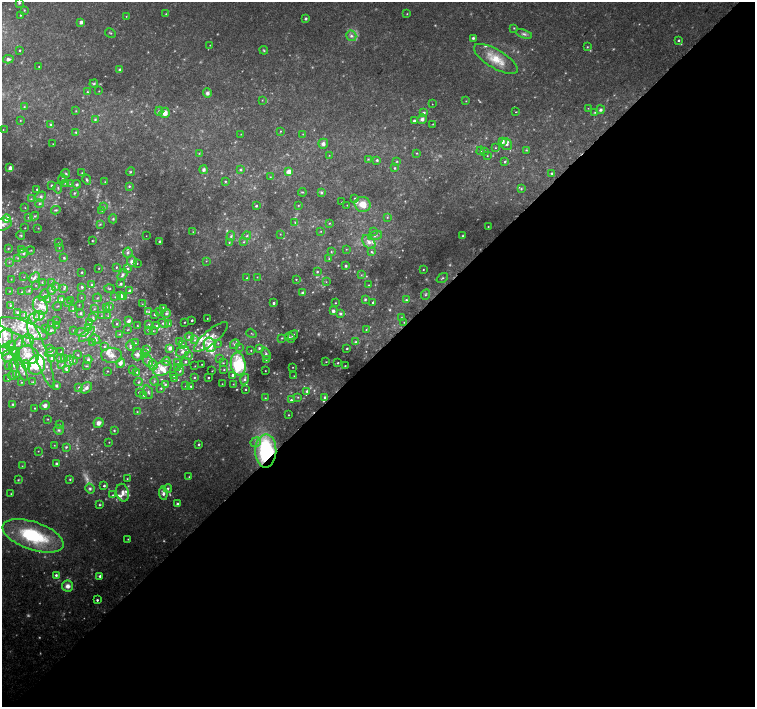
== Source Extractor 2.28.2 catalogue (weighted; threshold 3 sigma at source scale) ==
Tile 15 of 4 x 4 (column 3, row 4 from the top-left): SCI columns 3041-4545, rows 191-1599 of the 6089 x 6081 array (HDU 1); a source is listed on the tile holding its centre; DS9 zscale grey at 2 x 2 block average (1 PNG px = mean of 2 x 2 image px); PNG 757 x 709 px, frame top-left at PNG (2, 2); each listed source drawn as its Kron ellipse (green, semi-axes under 4 px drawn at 4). Shown black and unused: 50% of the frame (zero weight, under 2 of 3 exposures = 2% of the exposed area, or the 3 px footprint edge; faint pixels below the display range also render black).
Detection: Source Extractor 2.28.2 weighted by HDU 2 'WHT'; one run over the whole footprint, this tile lists its part. Background 0.0459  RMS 0.0044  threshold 0.0198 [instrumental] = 3 sigma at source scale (4.5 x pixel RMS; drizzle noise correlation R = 1.50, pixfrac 1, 0.0396/0.0396 arcsec/px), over >= 5 px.
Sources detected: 559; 76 too faint to see at this stretch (2 x 2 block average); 1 inside a brighter object's white glare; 1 cosmic-ray / hot-pixel residue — neither listed nor drawn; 80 inside a brighter listed object's ellipse — not listed separately; the other 401 listed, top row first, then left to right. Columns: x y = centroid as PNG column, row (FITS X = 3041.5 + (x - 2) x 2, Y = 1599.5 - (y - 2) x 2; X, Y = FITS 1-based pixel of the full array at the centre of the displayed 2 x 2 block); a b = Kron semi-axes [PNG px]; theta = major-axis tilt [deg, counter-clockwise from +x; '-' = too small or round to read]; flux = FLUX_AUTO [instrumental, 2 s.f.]
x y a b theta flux
19 3 3 3 - 1.2
24 10 3 3 - 0.84
166 14 3 3 - 0.9
407 14 2 2 - 0.66
20 15 2 2 - 0.94
126 16 3 2 - 0.51
306 19 3 3 - 1.7
81 22 4 4 - 3.6
514 28 3 3 - 0.84
110 33 5 2 - 1.1
524 34 8 4 -19 3
351 36 5 5 - 3.2
473 38 4 3 - 1.7
678 40 3 2 - 1.6
210 45 2 2 - 0.42
587 47 3 3 - 0.85
20 50 2 2 - 1.1
264 50 4 3 - 1.1
8 59 5 4 - 3.3
496 59 25 9 -31 24
39 66 2 2 - 0.84
120 70 4 4 - 2.5
94 84 4 3 - 1.5
99 91 2 2 - 0.45
87 92 3 2 - 1
207 93 4 4 - 3.2
262 100 2 2 - 0.54
466 101 3 2 - 0.47
432 104 2 2 - 0.62
24 107 3 2 - 0.94
588 108 2 2 - 0.38
600 110 4 3 - 2.5
76 111 3 2 - 0.75
159 111 4 4 - 2.1
424 112 3 3 - 1.4
516 112 2 2 - 0.6
595 112 3 2 - 0.86
165 113 5 5 - 7.5
95 119 4 4 - 1.6
422 119 5 4 - 3.3
20 120 3 2 - 0.59
414 121 3 3 - 1.7
433 124 2 2 - 0.45
51 125 3 3 - 1.4
3 130 2 2 - 0.38
280 131 3 2 - 0.62
76 132 3 3 - 1.1
241 134 2 2 - 0.45
303 134 3 2 - 0.46
502 141 3 3 - 6.2
53 144 2 2 - 0.39
323 144 5 5 - 3.6
507 144 6 5 - 3.6
495 148 2 2 - 0.63
526 150 4 3 - 0.93
480 151 4 3 - 1.2
484 151 3 2 - 0.63
199 153 3 2 - 0.63
417 153 3 3 - 0.82
329 155 3 2 - 0.37
487 156 2 2 - 0.54
368 159 4 2 - 0.79
377 160 4 3 - 1.6
397 161 3 3 - 0.82
505 162 3 2 - 1.3
10 167 3 2 - 4.1
395 168 3 3 - 1.4
240 169 4 3 - 1.4
204 170 4 3 - 2.7
130 172 4 3 - 1.4
289 172 4 4 - 8.6
66 173 4 4 - 1.8
82 173 4 2 - 0.84
552 173 4 3 - 1.5
270 177 3 3 - 0.75
63 179 4 4 - 1.8
87 180 5 3 - 1.4
225 181 3 3 - 0.92
105 182 3 2 - 0.66
65 183 3 3 - 0.81
70 184 3 2 - 0.6
77 184 4 4 - 2
51 185 2 2 - 1.3
129 186 3 3 - 1.6
58 188 5 3 - 1.4
37 189 2 2 - 1.6
521 189 3 3 - 1.2
302 192 4 2 - 0.87
321 192 4 3 - 1.5
74 193 3 3 - 1.4
41 196 6 4 35 3
355 198 3 3 - 0.97
31 199 4 3 - 1
342 202 2 2 - 0.36
39 204 4 3 - 1.6
363 204 8 7 - 14
298 205 2 2 - 0.64
347 205 2 2 - 0.48
256 206 2 2 - 1.5
103 207 3 2 - 0.87
25 208 3 2 - 0.45
56 210 5 3 - 1.4
102 210 3 3 - 1.1
35 216 4 3 - 1.3
28 217 3 2 - 0.64
387 217 3 3 - 0.91
7 219 4 3 - 9.1
113 219 4 4 - 1.4
295 222 3 2 - 0.8
329 223 3 2 - 0.71
3 224 9 6 13 5.1
100 224 3 3 - 0.93
488 227 2 2 - 0.63
25 228 2 2 - 0.44
38 228 2 2 - 0.44
321 231 3 2 - 0.54
373 231 3 2 - 0.8
193 232 3 2 - 0.61
280 234 2 2 - 0.47
21 235 4 3 - 1
375 235 7 4 19 2.6
146 236 2 2 - 0.28
231 236 5 4 - 1.9
247 236 4 3 - 1.8
463 236 4 3 - 1.3
92 241 2 2 - 0.67
159 241 2 2 - 1.6
229 242 3 3 - 1
244 242 3 3 - 1.1
369 242 8 5 -50 6.4
58 243 3 3 - 0.83
8 248 3 2 - 0.75
59 248 2 2 - 0.41
346 249 3 2 - 0.56
21 250 4 3 - 1.4
31 250 4 2 - 0.67
331 252 3 3 - 0.94
372 252 4 3 - 1.5
23 253 5 4 - 2.6
128 253 5 4 - 3.3
18 258 3 2 - 0.53
64 258 3 2 - 1
329 259 3 3 - 0.88
206 261 3 3 - 0.89
9 262 3 2 - 0.52
132 262 5 5 - 6.2
137 263 3 2 - 0.83
346 266 3 3 - 1.3
116 267 3 2 - 1
99 268 2 2 - 0.55
127 269 4 4 - 2.2
423 270 2 2 - 0.72
82 272 3 3 - 0.92
317 272 3 3 - 1.2
122 275 6 4 57 3
361 275 3 3 - 0.8
24 277 2 2 - 0.29
34 277 6 3 44 3.1
257 277 2 2 - 0.48
247 278 3 3 - 1.1
442 278 6 3 39 1.3
11 279 2 2 - 0.39
296 279 2 2 - 0.63
42 282 4 2 - 0.6
52 282 3 2 - 0.84
326 282 3 2 - 0.5
121 284 4 3 - 1.6
36 285 2 2 - 0.35
92 285 4 3 - 1.4
369 285 2 2 - 0.55
56 287 3 3 - 0.91
82 287 3 3 - 1.9
64 288 4 3 - 1.5
109 288 5 3 - 1.1
29 290 4 3 - 1.6
51 290 5 3 - 2.6
10 291 3 2 - 0.56
129 291 3 2 - 1.7
22 292 2 2 - 0.68
302 293 4 3 - 1.6
426 294 5 3 - 1.8
44 295 6 3 61 1.3
120 296 3 3 - 5.4
124 296 3 3 - 6.4
81 297 2 2 - 0.31
115 297 2 2 - 0.55
97 298 4 2 - 0.93
48 299 4 3 - 1.2
62 299 3 3 - 1.8
365 299 3 3 - 1.3
70 300 2 2 - 0.32
406 300 4 3 - 1.5
373 302 2 2 - 2.2
68 303 4 3 - 1.3
273 303 2 2 - 2.4
335 303 2 2 - 0.6
142 304 2 2 - 0.34
10 305 2 2 - 0.85
79 305 2 2 - 0.56
40 306 9 7 -68 7.9
57 306 4 2 - 0.49
107 307 4 3 - 1
110 307 3 2 - 0.75
163 308 3 3 - 1
73 309 3 2 - 0.85
94 309 3 3 - 0.89
333 311 4 4 - 2.8
18 312 4 3 - 2
149 312 3 3 - 0.91
160 312 2 2 - 0.58
80 313 3 3 - 1.6
166 313 5 4 - 2.2
154 314 2 2 - 0.75
340 314 4 3 - 1.7
24 315 3 3 - 1.1
39 316 5 4 - 7.9
101 316 2 2 - 0.4
108 316 3 2 - 0.61
93 317 4 3 - 1.3
34 318 7 4 47 4.8
207 318 2 2 - 0.47
401 318 3 3 - 0.9
192 320 2 2 - 1.7
56 321 2 2 - 0.45
129 321 3 2 - 3.5
184 322 2 2 - 0.71
404 322 2 2 - 0.44
90 323 4 3 - 1.7
163 323 6 3 -26 1.9
52 324 2 2 - 0.4
117 324 3 3 - 1
149 324 3 3 - 1.2
168 324 3 3 - 2.3
56 325 2 2 - 0.34
137 325 2 2 - 0.5
157 326 3 3 - 2.6
89 327 4 3 - 4.5
46 328 2 2 - 0.66
23 329 26 8 -19 22
51 330 5 3 - 1.6
73 330 2 2 - 0.36
128 330 4 2 - 0.57
148 330 2 2 - 0.62
366 330 3 2 - 0.66
153 331 2 2 - 0.48
82 332 6 2 -4 1.6
251 333 5 2 - 0.91
87 334 10 3 42 3.6
120 334 4 3 - 1
293 335 5 3 - 1.5
189 337 4 4 - 2.3
211 337 21 7 40 11
5 338 10 7 66 8.8
282 338 3 2 - 0.87
290 338 5 3 - 1.7
95 339 5 4 - 2.5
28 340 6 5 - 4.4
194 340 4 4 - 1.8
180 342 3 2 - 0.74
356 342 4 3 - 1.5
19 343 6 3 77 2.1
92 343 2 2 - 0.46
135 343 3 3 - 0.98
218 343 3 3 - 0.93
183 344 3 3 - 1
235 344 5 4 - 2
11 345 5 3 - 1.9
130 345 5 3 - 1.6
210 345 7 6 - 15
104 346 3 3 - 1.1
239 347 3 2 - 0.63
170 348 3 2 - 5.9
259 348 3 3 - 1.6
347 348 2 2 - 1.3
50 349 3 3 - 1
5 350 5 5 - 3.7
147 350 3 3 - 1.6
251 350 2 2 - 0.79
13 351 4 3 - 2.3
51 352 6 3 27 1.5
61 352 2 2 - 0.44
183 352 7 5 26 3.8
16 353 4 4 - 1.8
144 353 4 4 - 2.2
41 354 36 6 -70 18
137 354 6 5 - 3.9
266 354 6 3 -66 2.2
27 355 11 9 -11 12
78 355 3 2 - 0.69
112 355 10 7 -4 7
8 356 6 5 - 4.4
189 356 3 2 - 0.83
52 358 4 3 - 1.8
61 358 4 3 - 2.3
64 358 3 3 - 1
88 359 4 3 - 1.8
220 359 3 3 - 1
266 359 3 3 - 0.94
73 360 3 3 - 1.3
69 361 5 4 - 4.1
148 361 6 5 - 3.2
166 361 4 4 - 2.5
178 362 2 2 - 0.49
185 362 2 2 - 1.1
326 362 3 2 - 0.59
120 363 5 4 - 4.9
223 363 3 3 - 0.93
338 363 2 2 - 0.92
62 364 4 2 - 0.71
202 364 2 2 - 0.41
238 364 11 7 -84 51
14 365 6 4 -89 3.1
26 365 5 4 - 4.3
37 365 10 8 69 47
153 365 5 4 - 2.6
9 366 2 2 - 0.47
87 366 4 3 - 0.83
195 366 2 2 - 0.4
345 366 2 2 - 0.64
21 367 14 4 -68 4.6
177 367 2 2 - 0.49
292 367 2 2 - 0.44
162 368 9 7 23 9.1
66 369 4 3 - 1.8
132 370 2 2 - 0.79
224 370 3 3 - 0.91
107 371 2 2 - 0.6
180 371 4 4 - 1.7
212 371 2 2 - 0.4
265 371 2 2 - 0.49
137 372 3 3 - 1.2
16 374 3 2 - 0.58
12 375 4 3 - 1.5
233 375 4 3 - 2.8
174 376 3 2 - 0.64
294 376 2 2 - 0.54
194 377 2 2 - 0.85
174 378 2 2 - 0.44
208 378 2 2 - 1.4
8 379 2 2 - 0.61
245 379 5 4 - 2.8
154 381 4 3 - 1.1
21 382 3 2 - 0.52
33 382 3 2 - 0.78
138 382 4 3 - 1.1
165 384 3 3 - 1.5
222 384 2 2 - 0.42
233 384 2 2 - 0.51
56 386 2 2 - 2.6
186 386 2 2 - 0.48
191 386 3 3 - 1.2
79 387 4 3 - 2.1
86 388 6 5 - 4.6
161 388 3 3 - 1
246 389 2 2 - 0.72
307 391 4 3 - 2.6
139 392 2 2 - 1.6
148 392 7 3 -68 1.9
144 395 3 3 - 0.78
298 397 3 3 - 0.96
325 397 4 3 - 2
265 398 2 2 - 0.66
291 400 3 3 - 1.9
13 404 3 3 - 1.3
45 406 5 4 - 4.7
35 408 3 2 - 0.71
137 412 3 3 - 0.78
288 415 2 2 - 0.59
48 419 3 2 - 0.64
98 423 5 4 - 5.5
59 424 2 2 - 0.41
59 430 5 4 - 1.9
114 430 3 3 - 1
109 442 2 2 - 0.53
256 442 5 4 - 3.2
199 444 3 3 - 1.5
54 445 2 2 - 0.46
66 447 4 3 - 1.3
38 451 2 2 - 0.46
266 451 17 10 89 110
56 463 3 3 - 1.6
22 466 3 2 - 0.55
189 477 3 2 - 0.58
70 479 3 3 - 1
127 479 2 2 - 0.64
18 480 3 2 - 0.97
104 486 2 2 - 1.8
168 488 4 3 - 1.5
90 489 5 4 - 2.3
123 493 9 6 -74 6.3
163 493 7 4 -82 4.1
11 494 3 3 - 0.75
113 495 3 3 - 1.1
177 504 3 3 - 2.7
99 505 3 3 - 1.1
33 536 32 14 -19 82
128 539 3 3 - 0.77
56 575 4 3 - 2.3
100 576 3 2 - 3.7
68 586 5 5 - 6.6
97 600 3 2 - 1.8
Overlapping masked pixels (flux is a lower limit): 1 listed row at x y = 266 451
Isophote crosses this tile's border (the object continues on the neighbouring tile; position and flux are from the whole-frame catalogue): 2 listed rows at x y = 19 3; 3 224
Diffuse or blended objects may show on this block-average render without a row.